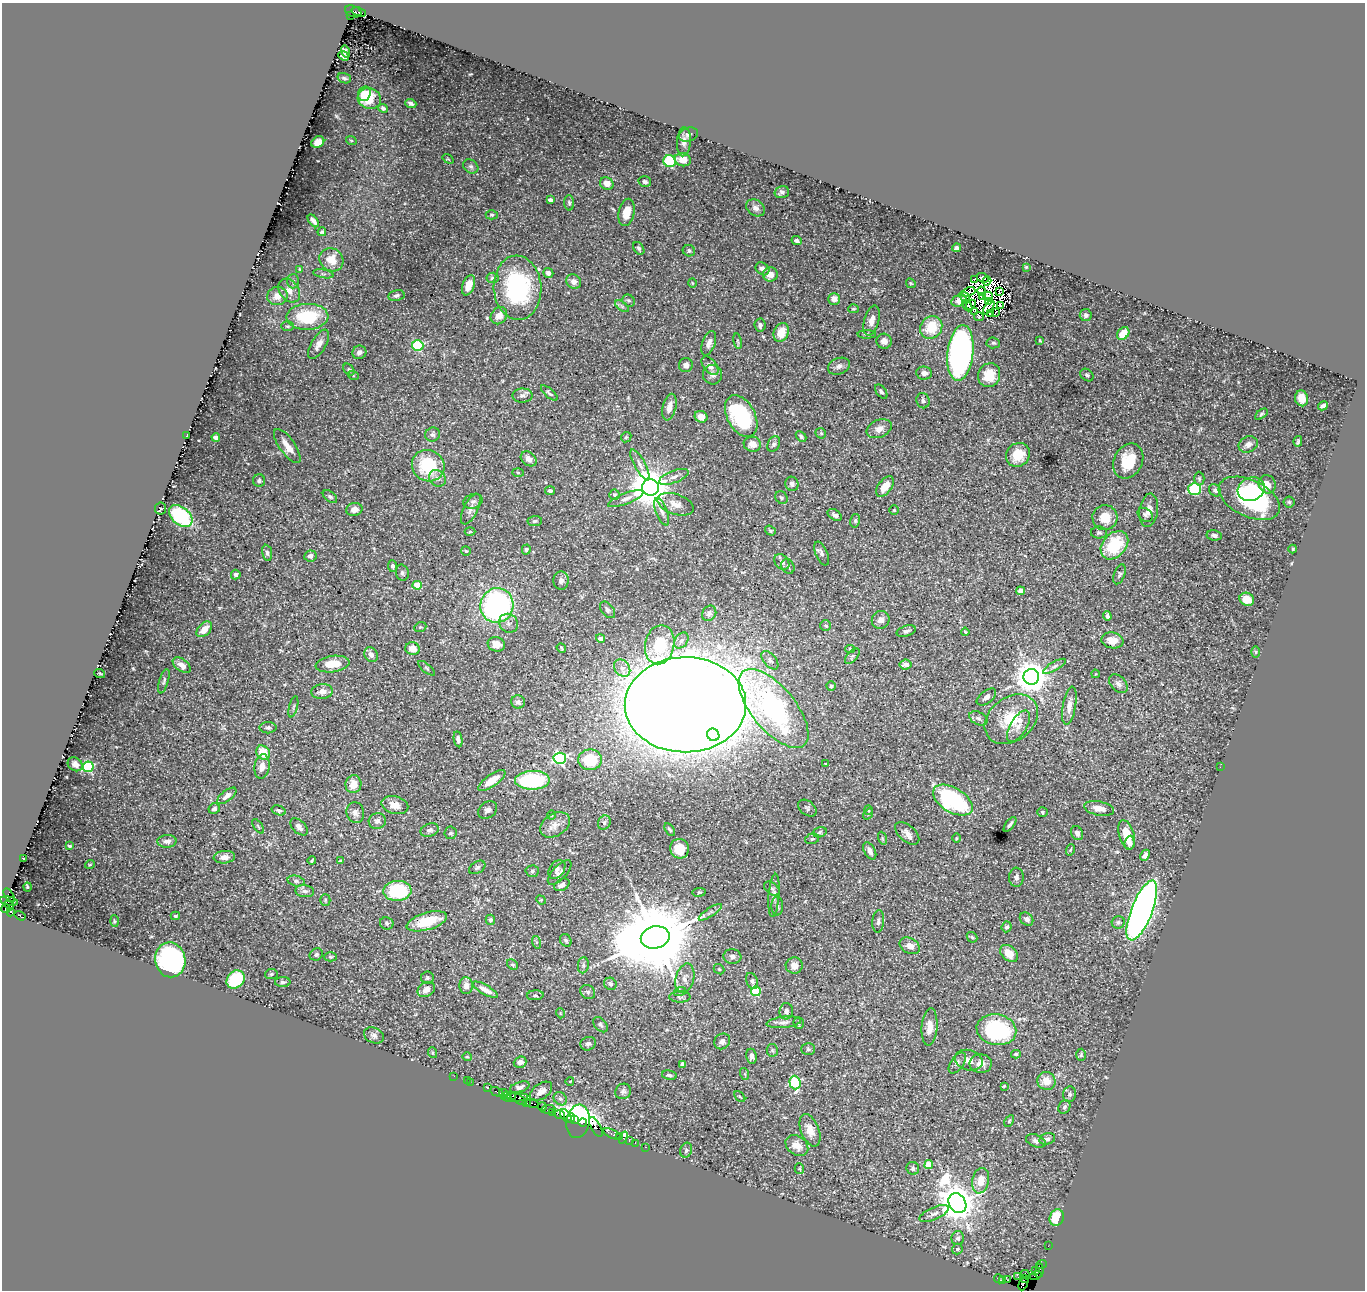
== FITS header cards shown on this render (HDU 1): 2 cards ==
NAXIS1  =                 1363
NAXIS2  =                 1288

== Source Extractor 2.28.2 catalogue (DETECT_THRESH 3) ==
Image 1363 x 1288 px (HDU 1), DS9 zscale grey, 1 PNG px = 1 image px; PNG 1367 x 1292 px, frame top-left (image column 1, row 1288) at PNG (2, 3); each listed source drawn as its Kron ellipse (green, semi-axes under 4 px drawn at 4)
Background 0.695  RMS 0.025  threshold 0.0764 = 3 sigma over >= 5 px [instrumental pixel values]
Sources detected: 451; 18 with non-positive FLUX_AUTO (blend fragments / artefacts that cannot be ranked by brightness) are neither listed nor drawn; the other 433 listed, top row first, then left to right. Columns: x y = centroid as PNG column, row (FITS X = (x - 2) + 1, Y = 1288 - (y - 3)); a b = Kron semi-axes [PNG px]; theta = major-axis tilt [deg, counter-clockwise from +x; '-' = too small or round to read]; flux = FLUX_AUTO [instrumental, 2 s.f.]
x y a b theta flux
353 11 8 5 -21 850
359 12 7 3 -20 470
350 16 3 3 - 240
345 51 6 3 -74 3.6
344 56 6 4 -41 3.8
344 78 7 5 -17 3
364 94 7 6 - 11
369 99 12 10 -14 40
411 103 6 4 -20 4.6
383 108 5 4 - 3.6
689 135 10 7 18 6.2
351 140 5 3 - 1.3
318 142 7 5 33 14
684 142 14 7 86 9.3
448 159 6 3 -36 1.6
683 160 8 6 -14 15
670 161 6 6 - 110
471 166 8 6 -36 4.8
645 182 6 5 - 4
607 183 7 6 - 15
782 192 7 5 16 4.4
550 200 4 3 - 6.1
569 203 8 5 -88 3.3
755 208 10 7 -33 7.1
626 212 14 8 76 28
492 215 6 4 1 2.7
313 221 7 3 -51 4.7
322 232 4 4 - 2.6
797 240 5 4 - 3.5
639 248 7 5 -55 3.6
957 248 4 4 - 4.4
689 251 6 5 - 3.6
331 260 12 11 - 24
1026 267 3 3 - 1.5
300 269 4 4 - 1.6
762 269 7 6 - 7.5
548 273 5 5 - 8.4
323 274 10 3 -10 2.6
770 274 7 7 - 13
492 278 6 5 - 3.9
983 278 6 3 -22 4.3
974 279 4 2 - 1.3
293 281 7 6 - 3.9
987 281 5 3 - 0.18
574 282 8 7 - 9.7
692 283 5 3 - 1.5
911 283 5 4 - 1.9
469 285 11 6 70 20
518 288 32 24 -86 230
289 291 13 9 -51 13
981 291 4 2 - 2.9
968 292 7 2 23 0.98
999 292 4 2 - 2.3
277 296 10 9 - 15
396 296 8 5 12 4.6
964 296 6 3 -45 3.2
983 296 3 2 - 0.96
988 296 5 3 - 0.48
834 299 6 6 - 11
629 301 6 5 - 3.1
959 301 8 5 21 12
988 301 3 2 - 3.4
971 305 5 3 - 4.9
1000 305 4 2 - 1.5
622 306 8 4 -37 3.6
967 306 6 3 -45 4.4
989 307 8 2 56 2.2
853 309 5 3 - 1.9
975 312 4 3 - 5
996 312 2 2 - 2.4
991 314 3 2 - 2.8
1086 315 6 6 - 4.3
499 316 9 7 52 15
979 316 5 3 - 1.8
307 317 21 13 1 87
871 320 15 7 74 13
760 325 6 5 - 4.7
288 326 6 5 - 2.6
931 327 12 10 51 52
781 332 10 7 70 27
1123 333 7 5 47 26
867 334 9 3 0 3
1040 340 4 3 - 1.6
738 341 8 4 -80 2.7
884 341 8 7 - 10
709 343 13 6 71 9.2
993 343 7 5 -4 3.1
319 344 16 7 59 14
418 346 6 5 - 130
359 352 7 6 - 5.9
960 353 28 13 84 690
686 365 7 7 - 9.5
710 366 11 6 -50 7.8
839 366 11 8 22 8.5
349 369 6 4 -49 2.7
924 373 8 6 -7 7.5
353 375 5 3 - 1.6
712 375 10 9 - 8.8
989 375 12 11 - 42
1087 375 7 5 -43 3.8
881 392 8 4 -54 4.5
549 393 10 3 -41 3.5
522 396 10 7 1 6.4
1302 398 8 6 -76 14
923 401 8 6 -72 5.7
1323 406 5 4 - 5.4
669 407 13 6 77 15
1261 414 7 4 39 2.7
741 416 22 14 -62 190
701 417 6 5 - 15
879 429 13 8 22 12
821 433 6 5 - 2.5
432 434 7 7 - 5.8
187 435 3 2 - 1.2
801 436 6 4 -44 3.9
216 437 4 4 - 11
626 437 6 4 43 2.5
1298 441 5 3 - 2.5
752 444 9 7 -10 17
774 444 8 6 64 4.8
1248 444 10 8 22 9
287 446 20 7 -55 21
1018 455 12 11 - 38
529 459 9 6 -40 9.8
1128 461 18 14 63 55
640 465 17 5 -61 8.8
428 466 17 15 -34 94
518 473 5 3 - 1.7
674 477 15 6 21 9.6
437 478 9 7 -43 8.5
1199 479 7 5 -88 3.4
259 480 6 6 - 3.7
792 484 7 6 - 5.7
1267 484 9 8 - 16
885 486 12 6 52 24
650 487 8 8 - 4700
1195 489 6 6 - 120
1251 489 14 11 25 35
1215 490 7 5 -43 4.5
550 491 5 4 - 4
614 495 5 5 - 2.7
330 497 8 5 -38 4
781 497 7 5 -46 3.6
1249 498 33 18 -25 230
626 499 19 5 21 9.7
473 501 10 7 17 6.6
1289 502 5 5 - 2.6
676 504 19 10 -19 17
161 509 6 5 - 2.5
354 509 8 6 12 11
471 509 17 7 64 12
894 510 4 4 - 2.1
1149 510 17 9 81 12
662 512 14 5 -69 7.7
835 515 8 5 -34 6
1145 515 8 6 -36 4.4
181 516 13 9 -41 120
1105 518 12 12 - 34
535 521 7 5 5 3.7
855 521 7 5 77 3.1
770 531 6 4 -36 2.6
470 532 5 3 - 1.8
1099 533 8 6 0 3.6
1214 535 7 5 -10 5.1
1114 545 16 11 47 87
526 549 5 4 - 2.7
1293 549 4 4 - 1.7
466 551 5 4 - 2.3
267 553 8 5 -81 4.7
822 554 13 6 -65 6.3
310 556 6 5 - 7.2
782 562 8 6 -47 6.7
393 566 6 4 -84 4.1
788 566 7 6 - 3.7
402 573 8 6 -75 4.3
1120 574 10 5 70 4.3
236 575 5 5 - 5.4
561 580 9 8 - 7.2
417 585 4 4 - 26
1020 591 4 4 - 9.2
1247 599 7 6 - 23
497 605 17 16 - 360
607 610 9 6 -50 4.7
709 613 8 6 56 4.6
1107 616 4 4 - 9.5
881 620 9 8 - 11
508 623 10 9 - 9.1
826 625 5 5 - 2.8
420 627 6 4 21 2.5
204 629 9 6 46 18
906 631 10 5 15 4.8
965 632 4 3 - 1.8
600 638 4 4 - 9.8
1112 640 11 8 -8 22
681 641 9 6 52 6
496 644 9 7 -18 18
660 645 20 14 78 67
561 648 5 4 - 1.9
412 649 7 6 - 17
850 649 5 4 - 2.3
1256 652 6 4 -90 1.9
371 655 8 6 -57 10
852 656 9 5 49 4.1
770 660 11 6 -49 5.7
332 664 17 8 8 38
905 664 6 5 - 12
182 665 10 6 -36 13
1054 666 13 4 30 5.7
426 668 10 3 -40 2.7
622 668 9 7 -52 10
100 674 5 3 - 1.4
1095 674 4 2 - 1.1
1031 677 8 8 - 3100
164 681 12 4 74 4
1118 684 11 7 -46 8.7
831 686 4 4 - 2.5
322 692 11 7 6 13
986 697 11 6 38 7.1
518 702 7 6 - 6.8
685 705 60 47 0 9700
1069 706 19 6 80 15
293 707 11 2 75 2.3
773 708 48 21 -50 400
978 718 10 6 -28 5.5
1011 719 29 22 38 72
1018 726 17 8 59 17
268 728 8 5 0 4.5
713 735 6 6 - 670
458 739 8 4 -80 5.4
263 753 8 6 -50 35
560 758 6 5 - 310
590 760 12 10 -2 65
75 764 8 6 -38 7.7
826 764 4 2 - 1.4
262 766 12 7 81 13
88 767 5 5 - 170
1220 767 2 2 - 1.9
532 780 17 9 1 160
492 781 16 6 35 28
353 784 9 8 - 21
227 796 11 5 39 8.3
953 800 22 12 -31 230
395 805 13 9 -14 17
807 808 10 7 -39 4.2
1099 808 15 7 -11 16
214 809 6 5 - 4.6
279 810 7 5 -16 4
488 810 10 7 33 7.1
868 810 5 3 - 1.7
1042 812 5 4 - 3
355 813 10 8 -75 9.3
868 814 6 4 55 2.2
552 815 5 3 - 1.6
377 821 8 8 - 7
604 822 7 6 - 4.5
1010 824 9 3 53 4.1
555 825 16 11 33 17
258 826 8 4 -55 2.6
299 827 10 6 -46 8.1
430 830 9 6 18 6.5
670 830 7 3 -60 3.1
820 832 7 5 19 3.3
451 833 6 6 - 3.9
907 833 14 8 -42 11
1077 833 7 5 -64 6.4
1127 835 15 7 -74 36
882 838 6 4 -72 2.6
956 838 4 3 - 1.6
812 839 7 5 14 2.9
167 841 9 6 2 9.3
1129 843 7 5 85 6.8
69 846 3 3 - 1.8
680 849 10 9 - 39
1070 850 6 4 71 2
870 851 9 5 -61 9.6
1145 855 5 4 - 8.7
224 857 11 6 5 12
23 858 3 2 - 1.1
312 861 4 3 - 2.1
341 861 4 3 - 5
90 864 5 3 - 1.4
477 867 9 5 32 4.1
557 869 10 7 54 7.2
532 871 6 5 - 3.3
560 872 15 7 47 8.6
1016 877 9 7 87 6.8
296 881 8 5 -14 4.7
562 885 8 5 28 8.9
27 887 4 3 - 2
772 889 9 6 -39 4.4
305 891 9 6 -7 6.7
397 891 14 10 3 120
699 892 7 4 8 2.5
774 895 21 5 85 9.4
9 896 8 4 -58 300
325 900 6 5 - 2.9
541 900 5 4 - 1.8
9 901 9 3 -12 570
9 905 5 3 - 460
777 906 9 6 -90 4.9
6 909 4 4 - 180
1142 910 32 10 68 1200
11 912 4 3 - 100
710 912 13 4 33 5.4
20 916 6 3 -34 280
175 916 4 3 - 2.4
1027 919 7 6 - 6.1
490 920 5 4 - 4
114 921 6 4 -88 2
427 921 21 8 16 63
878 921 11 6 87 6.2
1118 922 6 6 - 3.9
387 923 7 6 - 3.9
1007 927 5 5 - 4.3
655 937 14 11 13 26000
972 937 6 4 -44 2.5
566 940 6 5 - 4.4
536 942 6 4 -71 2.6
910 946 11 7 -30 14
1009 953 10 7 -43 25
316 954 7 5 30 3.9
331 957 6 4 0 2.2
732 957 9 7 -7 6.8
170 960 17 15 -80 280
512 965 6 4 -40 3.5
583 965 8 5 83 4.2
794 965 8 8 - 12
719 969 6 4 -41 2.3
271 974 6 5 - 2.7
427 978 6 6 - 3.3
685 978 15 9 74 13
236 979 10 8 46 83
752 981 8 5 -67 5.4
283 982 8 5 0 3.4
610 984 6 6 - 5.6
466 986 8 6 -88 10
426 990 9 7 31 12
485 990 14 5 -30 12
680 991 6 4 20 3
756 991 5 4 - 92
588 992 8 6 -33 4.4
535 995 8 5 5 3.7
680 997 11 5 0 5.3
786 1011 8 6 86 7
560 1013 5 3 - 1.4
784 1022 17 5 6 8.7
799 1023 6 5 - 2.7
600 1025 9 6 -48 4.7
930 1027 18 8 86 19
996 1030 20 15 -11 210
374 1035 10 7 -25 6.8
722 1041 8 7 - 7.4
588 1044 8 6 23 6.2
808 1049 7 6 - 3.4
772 1050 6 5 - 3
433 1053 5 3 - 1.8
1016 1054 5 4 - 2.4
1081 1055 6 5 - 2.6
752 1056 7 5 -81 6.5
467 1057 4 4 - 1.7
969 1060 14 10 -15 16
520 1062 6 5 - 8.6
957 1063 12 6 56 6.9
682 1064 4 4 - 3.4
981 1064 11 9 -3 13
745 1074 6 4 -72 2.4
669 1075 7 4 -10 5.1
454 1076 2 2 - 11
467 1080 2 2 - 11
570 1081 4 3 - 1.2
1046 1081 9 9 - 22
470 1082 2 2 - 6.5
795 1082 7 5 -87 160
1004 1086 3 3 - 1.8
520 1087 10 5 18 6.4
488 1088 3 3 - 55
541 1091 13 7 37 12
623 1091 8 7 - 5.2
497 1092 7 3 -25 62
504 1093 4 2 - 82
1070 1094 8 6 80 4.4
507 1095 3 2 - 43
511 1096 3 2 - 52
515 1097 13 3 3 170
740 1097 6 3 -48 1.8
518 1099 9 3 -31 220
560 1099 7 6 - 4.8
527 1102 3 3 - 82
532 1103 7 3 -9 160
542 1106 4 3 - 97
1064 1107 7 5 63 3.6
548 1109 7 3 6 180
553 1112 3 2 - 15
559 1115 6 3 -17 240
566 1116 7 4 -54 260
571 1118 5 3 - 150
574 1120 3 3 - 45
578 1121 17 11 80 260
1009 1121 6 4 62 2.4
583 1122 4 3 - 99
596 1127 11 4 -62 74
810 1130 17 9 -68 19
612 1134 9 3 -26 150
619 1136 3 3 - 53
623 1138 6 3 68 48
1047 1139 8 5 14 5
629 1141 2 2 - 17
1036 1141 10 6 -21 6
635 1143 2 2 - 29
797 1145 12 9 -37 17
646 1147 3 2 - 44
686 1150 7 6 - 3.7
929 1165 4 4 - 30
913 1168 6 6 - 4.9
799 1169 5 4 - 2.4
981 1181 13 8 78 24
957 1203 10 8 -58 4400
934 1214 16 6 24 8.3
1057 1218 8 7 - 43
958 1238 7 6 - 5.4
1048 1246 2 2 - 14
957 1249 5 5 - 4.6
1042 1264 5 3 - 87
1035 1271 4 3 - 61
1039 1271 7 3 82 37
1025 1274 4 2 - 69
1035 1276 6 2 18 20
1018 1277 3 2 - 35
1025 1278 4 3 - 510
999 1279 5 3 - 110
1003 1280 3 2 - 41
1007 1280 3 2 - 53
1023 1284 7 3 65 260
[18 non-positive-flux detections neither listed nor drawn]